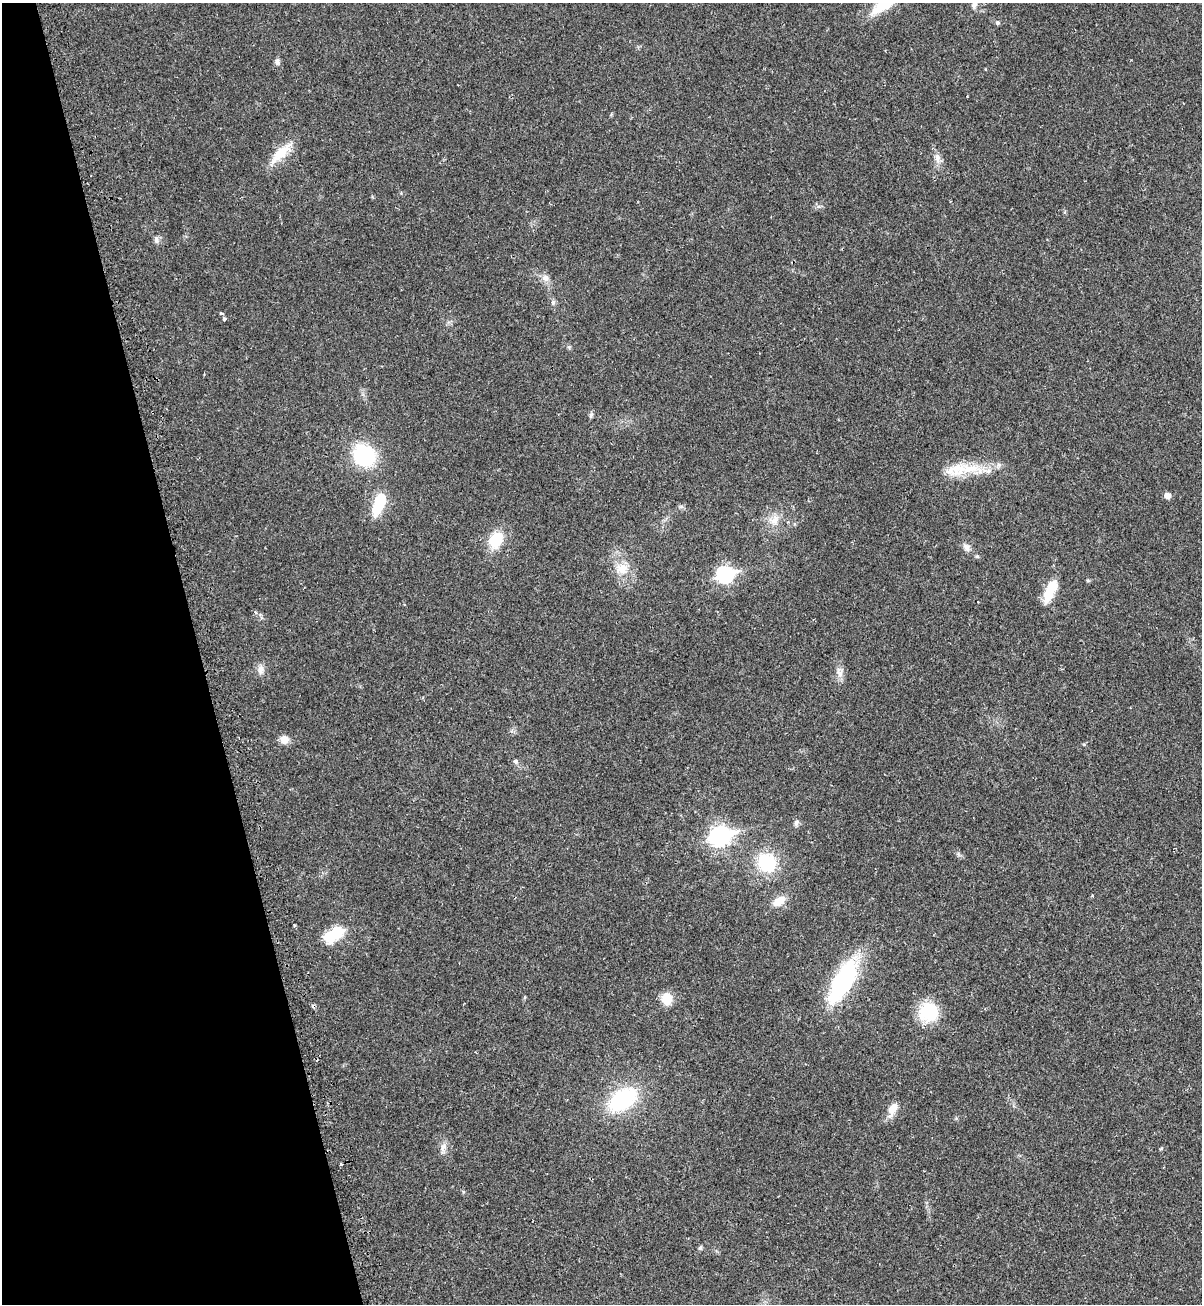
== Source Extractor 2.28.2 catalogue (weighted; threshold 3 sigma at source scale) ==
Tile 5 of 4 x 4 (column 1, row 2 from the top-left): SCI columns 201-1400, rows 2642-3943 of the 5295 x 5264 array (HDU 1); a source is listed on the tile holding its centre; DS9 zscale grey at full resolution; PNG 1204 x 1306 px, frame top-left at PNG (2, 3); no overlay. Shown black and unused: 17% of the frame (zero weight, under 2 of 3 exposures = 2% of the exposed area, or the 3 px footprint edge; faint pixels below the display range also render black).
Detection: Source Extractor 2.28.2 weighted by HDU 2 'WHT'; one run over the whole footprint, this tile lists its part. Background 0.0204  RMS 0.0038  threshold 0.0172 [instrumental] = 3 sigma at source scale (4.5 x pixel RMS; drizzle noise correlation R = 1.50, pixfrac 1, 0.05/0.05 arcsec/px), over >= 5 px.
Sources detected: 44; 2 inside a brighter object's white glare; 1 cosmic-ray / hot-pixel residue — not listed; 1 inside a brighter listed object's ellipse — not listed separately; the other 40 listed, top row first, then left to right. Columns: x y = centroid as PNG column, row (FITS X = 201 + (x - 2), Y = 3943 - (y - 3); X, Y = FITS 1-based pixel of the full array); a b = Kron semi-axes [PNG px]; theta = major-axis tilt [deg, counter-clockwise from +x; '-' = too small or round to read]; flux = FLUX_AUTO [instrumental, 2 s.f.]
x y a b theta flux
974 4 9 7 80 1.5
997 23 6 5 - 0.63
277 62 9 6 -85 1.1
281 153 40 11 44 7.7
937 158 12 7 -82 2.1
156 240 9 5 -80 1.1
545 278 9 9 - 2
553 302 6 5 - 0.9
222 313 4 3 - 0.54
224 319 4 3 - 1
591 415 8 5 73 0.76
364 455 21 18 -50 28
970 469 30 11 7 11
1167 495 5 5 - 2.6
379 504 31 13 69 10
775 520 15 9 78 3.5
496 540 17 13 63 11
967 547 10 8 -66 1.7
977 556 6 4 0 0.5
622 568 18 14 -23 5.9
725 574 8 7 - 90
1049 592 28 12 70 8.1
261 669 12 8 82 2
840 673 10 8 -80 2
284 739 10 10 - 2.9
515 761 6 5 - 0.8
796 823 9 5 79 1
720 836 10 8 29 150
767 863 20 17 -53 19
1092 896 3 3 - 0.62
779 901 17 10 33 4.5
329 937 6 6 - 20
845 977 55 21 57 35
667 999 12 10 -77 6.2
929 1012 19 19 - 16
623 1099 26 16 34 35
893 1109 16 10 59 4.1
443 1147 13 7 67 2
1161 1149 6 3 20 0.38
700 1248 7 5 71 0.61
Isophote crosses this tile's border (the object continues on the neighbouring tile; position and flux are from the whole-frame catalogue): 1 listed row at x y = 974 4
Unlisted compact peaks at least as high as the median listed source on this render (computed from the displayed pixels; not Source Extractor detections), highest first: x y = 569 347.